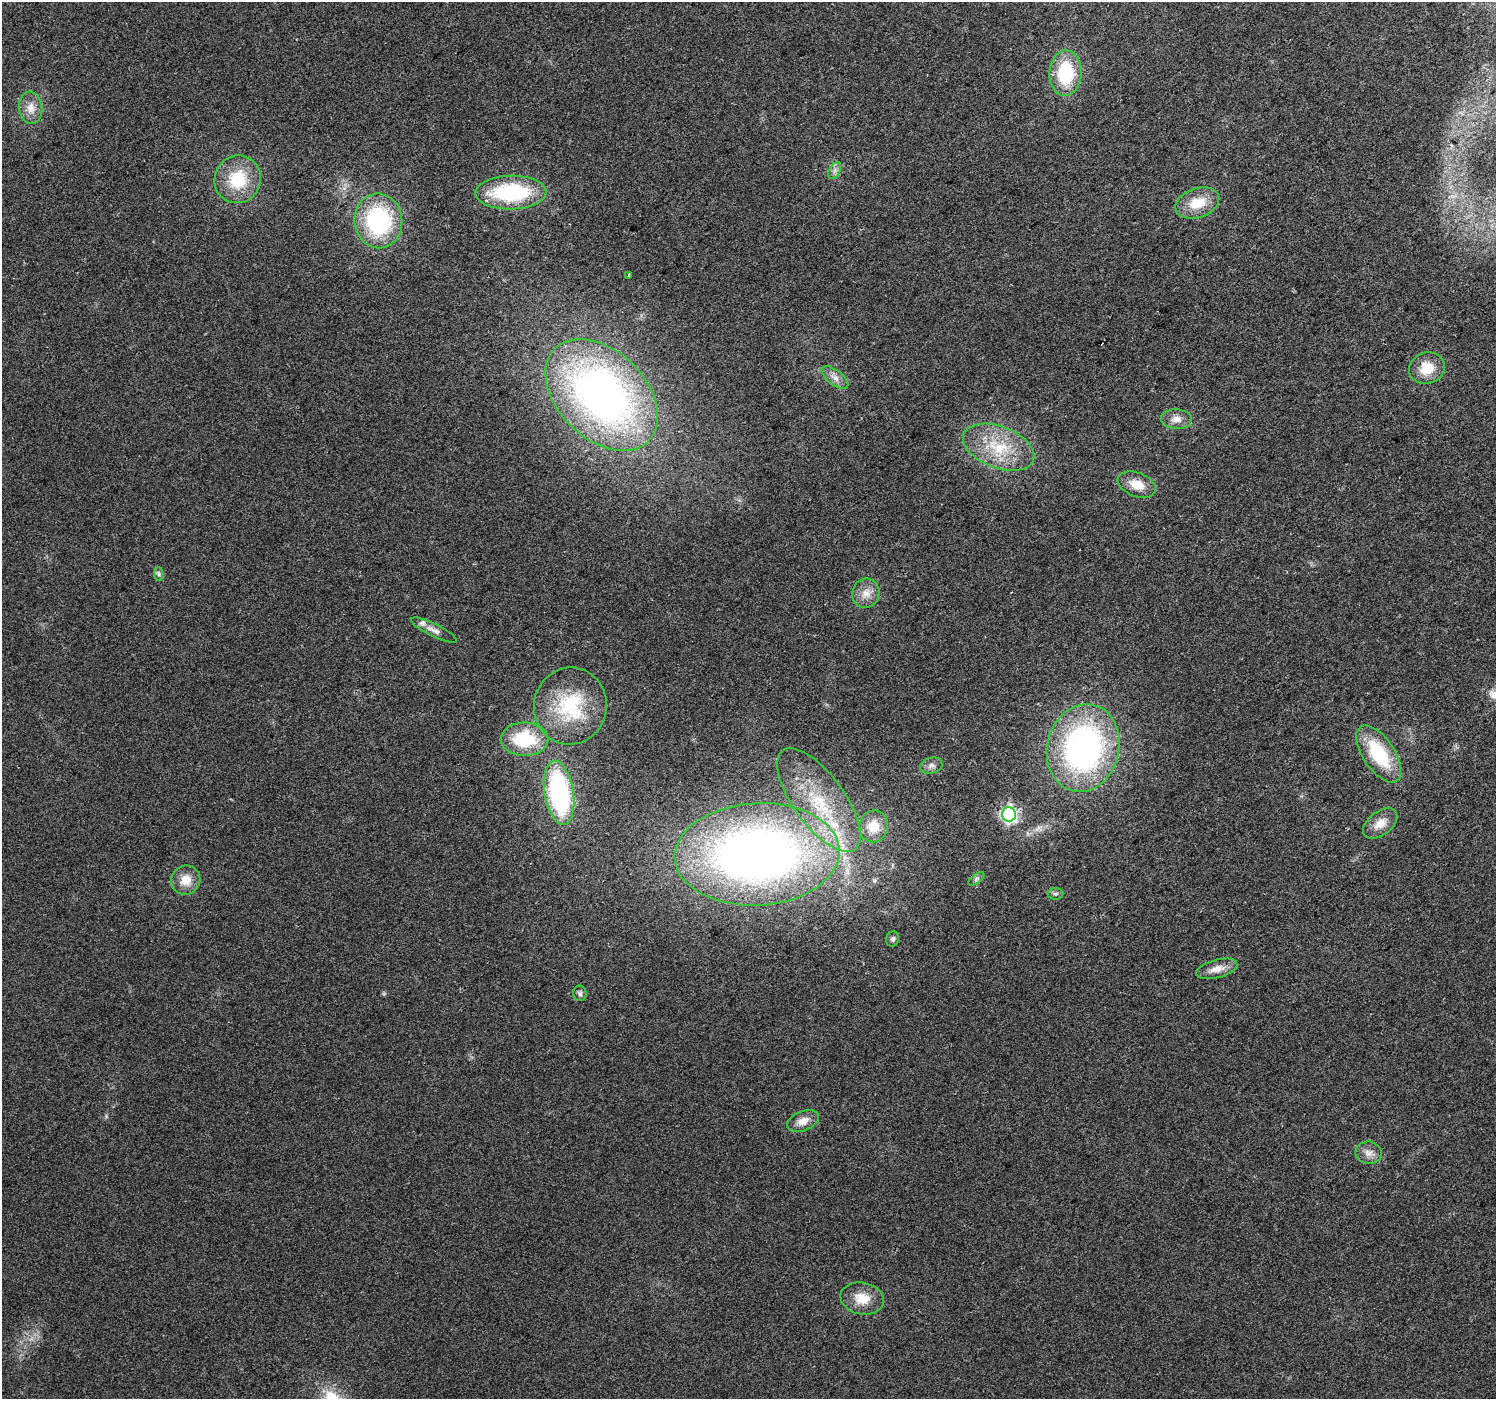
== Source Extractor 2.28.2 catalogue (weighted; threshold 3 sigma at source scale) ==
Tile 10 of 4 x 4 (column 2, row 3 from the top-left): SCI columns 1495-2988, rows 1531-2927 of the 5978 x 5921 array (HDU 1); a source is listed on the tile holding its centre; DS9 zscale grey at full resolution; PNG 1498 x 1401 px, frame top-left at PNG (2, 2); each listed source drawn as its Kron ellipse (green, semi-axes under 4 px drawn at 4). Shown black and unused: <1% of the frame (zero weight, under 2 of 3 exposures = <1% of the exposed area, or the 3 px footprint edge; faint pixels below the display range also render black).
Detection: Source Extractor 2.28.2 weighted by HDU 2 'WHT'; one run over the whole footprint, this tile lists its part. Background 0.0727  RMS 0.0088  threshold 0.0398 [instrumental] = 3 sigma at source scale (4.5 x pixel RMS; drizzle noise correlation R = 1.50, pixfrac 1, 0.0396/0.0396 arcsec/px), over >= 5 px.
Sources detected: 41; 1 cosmic-ray / hot-pixel residue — neither listed nor drawn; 3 inside a brighter listed object's ellipse — not listed separately; the other 37 listed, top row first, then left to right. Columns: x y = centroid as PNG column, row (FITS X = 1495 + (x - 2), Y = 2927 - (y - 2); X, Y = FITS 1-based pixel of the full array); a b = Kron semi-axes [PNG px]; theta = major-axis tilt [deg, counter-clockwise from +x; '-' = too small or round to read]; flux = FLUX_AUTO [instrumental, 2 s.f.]
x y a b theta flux
1065 73 23 16 88 53
31 108 16 11 -84 10
835 170 9 5 59 3.4
238 179 24 23 - 42
511 193 35 17 1 90
1197 203 23 14 20 24
378 221 27 24 -83 110
629 275 4 3 - 6.3
1427 368 18 15 16 21
835 377 16 7 -37 6.3
602 395 66 44 -45 450
1176 419 16 9 -3 7.9
999 447 37 20 -21 46
1137 485 20 12 -21 15
159 574 7 4 -90 2
866 593 15 13 71 11
434 630 25 6 -26 6.4
570 706 38 36 79 70
524 739 24 16 -1 51
1083 748 44 36 76 270
1379 754 32 16 -56 55
931 766 11 8 15 4.2
559 793 32 14 -81 140
819 800 61 25 -54 71
1009 814 7 7 - 250
1380 823 20 12 38 12
874 826 16 14 78 19
757 854 82 51 3 680
976 879 9 4 36 2.2
186 880 15 14 - 15
1056 894 8 6 1 2.1
893 939 7 6 - 2.6
1217 969 21 9 15 11
580 993 8 6 -81 2.6
803 1121 16 10 22 9.7
1369 1153 13 11 -8 7.1
862 1299 22 16 -10 19